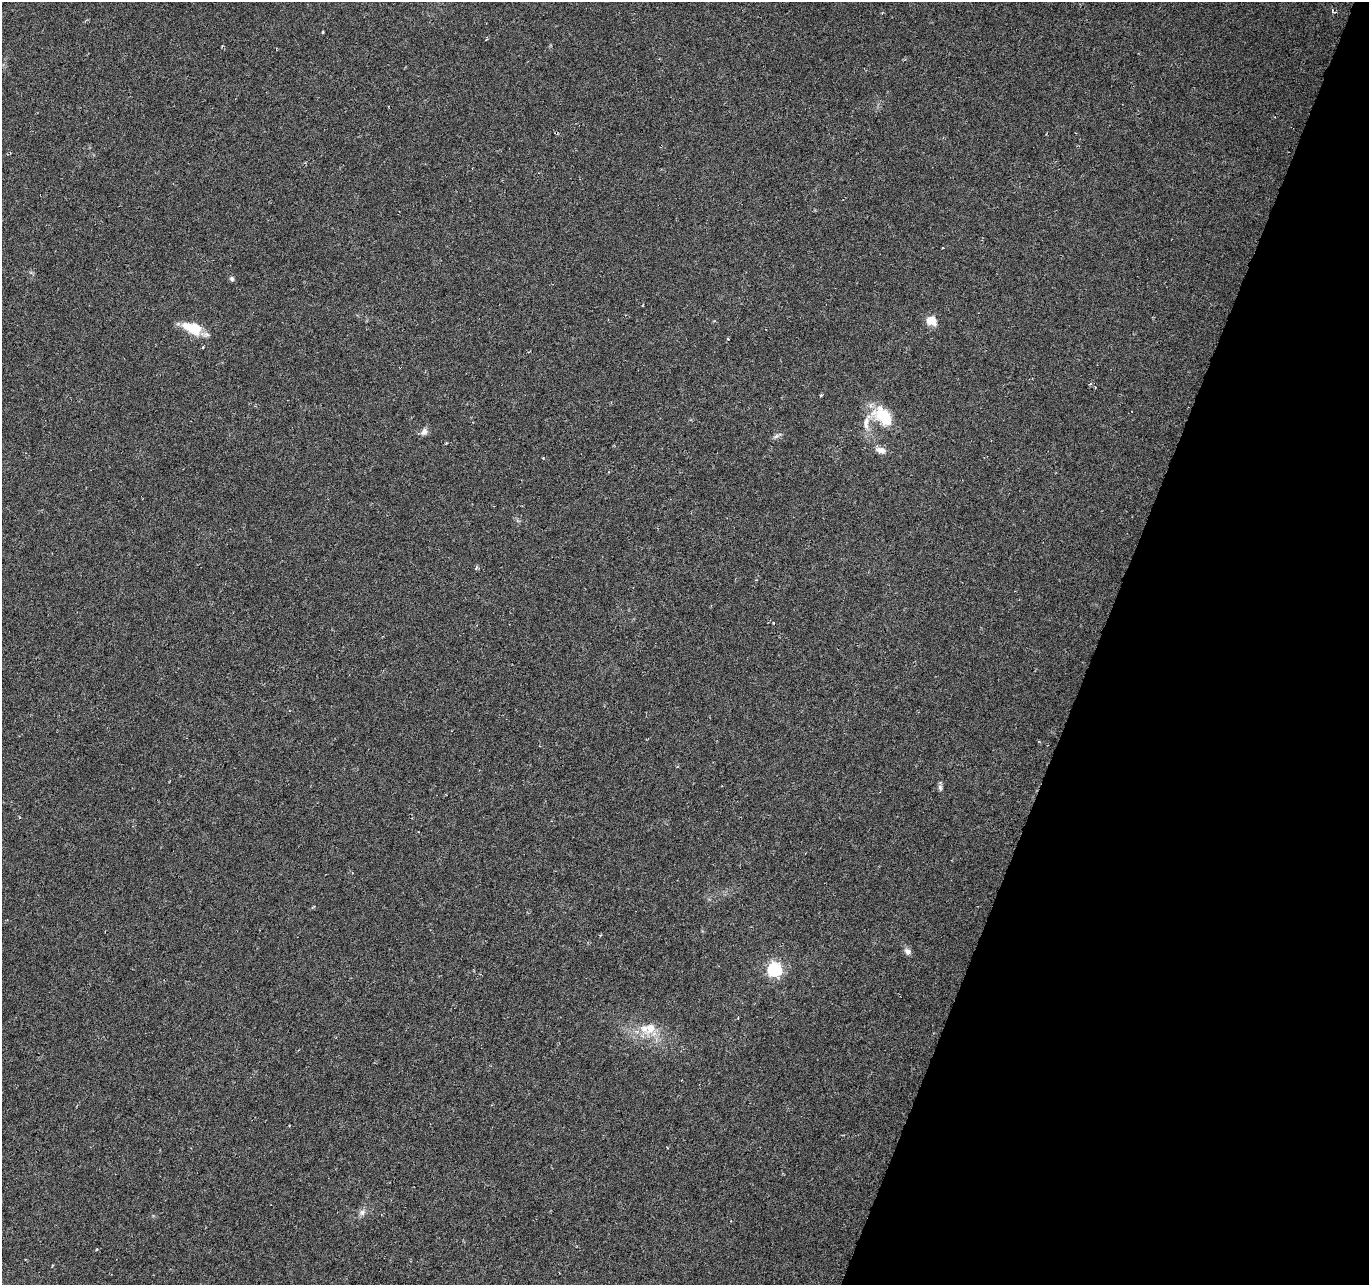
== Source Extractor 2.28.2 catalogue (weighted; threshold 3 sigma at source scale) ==
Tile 8 of 4 x 4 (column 4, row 2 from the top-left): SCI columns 4101-5467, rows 2775-4057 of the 5470 x 5614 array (HDU 1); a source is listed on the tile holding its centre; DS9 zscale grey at full resolution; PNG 1371 x 1287 px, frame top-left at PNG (2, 2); no overlay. Shown black and unused: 20% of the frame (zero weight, under 3 of 6 exposures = <1% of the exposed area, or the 3 px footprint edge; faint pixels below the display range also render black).
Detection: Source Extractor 2.28.2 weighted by HDU 2 'WHT'; one run over the whole footprint, this tile lists its part. Background 0.00589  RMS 0.003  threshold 0.0124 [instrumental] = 3 sigma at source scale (4.09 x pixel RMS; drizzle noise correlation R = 1.36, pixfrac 0.8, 0.0396/0.0396 arcsec/px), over >= 5 px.
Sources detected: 21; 1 inside a brighter listed object's ellipse — not listed separately; the other 20 listed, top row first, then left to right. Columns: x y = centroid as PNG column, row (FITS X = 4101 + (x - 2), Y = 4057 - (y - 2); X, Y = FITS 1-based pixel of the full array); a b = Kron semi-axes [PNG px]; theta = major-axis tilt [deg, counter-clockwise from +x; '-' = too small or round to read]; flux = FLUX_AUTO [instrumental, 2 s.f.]
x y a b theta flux
323 32 3 3 - 0.24
232 279 6 5 - 0.63
932 321 13 10 -28 3.1
192 328 26 13 -20 6.7
728 339 4 2 - 0.21
821 395 4 3 - 0.3
883 416 22 14 -40 12
866 424 29 10 77 4.1
424 432 11 8 53 1.3
777 436 13 5 30 0.85
881 450 15 8 -13 1.9
543 458 4 3 - 0.2
476 568 6 4 80 0.41
940 787 10 5 -89 0.73
312 907 6 4 2 0.35
908 951 10 8 -50 1.2
774 969 6 6 - 60
650 1028 16 11 56 4.1
362 1212 10 7 52 1.2
97 1249 4 3 - 0.22